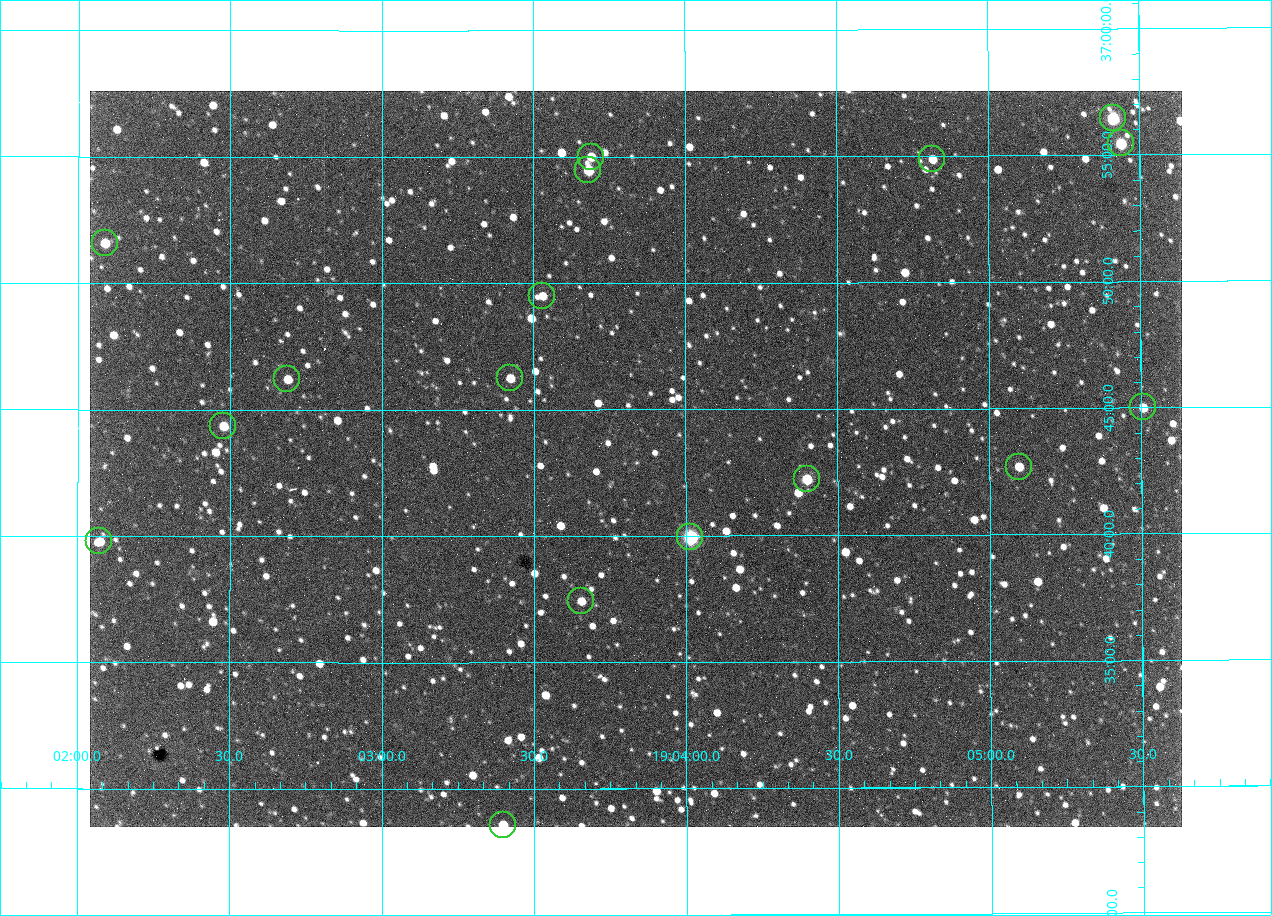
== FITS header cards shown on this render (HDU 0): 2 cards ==
NAXIS1  =                 1092 /fastest changing axis
NAXIS2  =                  736 /next to fastest changing axis

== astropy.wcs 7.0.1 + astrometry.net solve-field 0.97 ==
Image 1092 x 736 px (HDU 0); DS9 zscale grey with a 90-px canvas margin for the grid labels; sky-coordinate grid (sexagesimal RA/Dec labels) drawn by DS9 from the SOLVED WCS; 17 Tycho-2 reference stars matched to detected sources circled (green)
Header WCS: none
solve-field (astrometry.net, Tycho-2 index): SOLVED blind (the file carries no WCS)
Solved WCS: RA---TAN-SIP/DEC--TAN-SIP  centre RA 19:03:50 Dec +36:43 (285.96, +36.72 deg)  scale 2.37 arcsec/px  FOV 43.2' x 29.1'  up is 0 deg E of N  parity flipped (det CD > 0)
(file carries no celestial WCS; the grid is the blind solution)
Tycho-2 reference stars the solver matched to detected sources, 17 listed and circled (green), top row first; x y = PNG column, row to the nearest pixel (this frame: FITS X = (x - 90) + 1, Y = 736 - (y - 91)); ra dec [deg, ICRS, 3 dp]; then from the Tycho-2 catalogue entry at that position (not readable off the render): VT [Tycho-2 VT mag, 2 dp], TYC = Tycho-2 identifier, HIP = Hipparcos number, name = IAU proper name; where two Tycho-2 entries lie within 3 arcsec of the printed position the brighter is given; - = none
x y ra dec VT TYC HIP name
1113 118 286.353 +36.941 8.32 2652-644-1 93748 -
1121 143 286.360 +36.924 9.83 2652-14-1 - -
591 157 285.922 +36.917 10.48 2652-1249-1 - -
932 159 286.204 +36.915 10.94 2652-350-1 - -
588 170 285.920 +36.908 9.57 2652-218-1 - -
105 243 285.522 +36.860 10.88 2651-1921-1 - -
542 296 285.882 +36.825 10.95 2652-329-1 - -
510 378 285.856 +36.771 11.11 2652-1253-1 - -
287 379 285.672 +36.770 11.14 2651-2527-1 - -
1143 407 286.377 +36.750 10.72 2652-110-1 - -
223 426 285.620 +36.739 11.03 2651-1906-1 - -
1019 467 286.274 +36.711 10.88 2652-1070-1 - -
807 479 286.100 +36.704 10.14 2652-1649-1 - -
690 537 286.004 +36.666 8.52 2652-1368-1 - -
99 541 285.518 +36.663 10.71 2651-2245-1 - -
581 601 285.914 +36.624 11.11 2652-845-1 - -
503 825 285.849 +36.476 10.21 2652-1424-1 - -